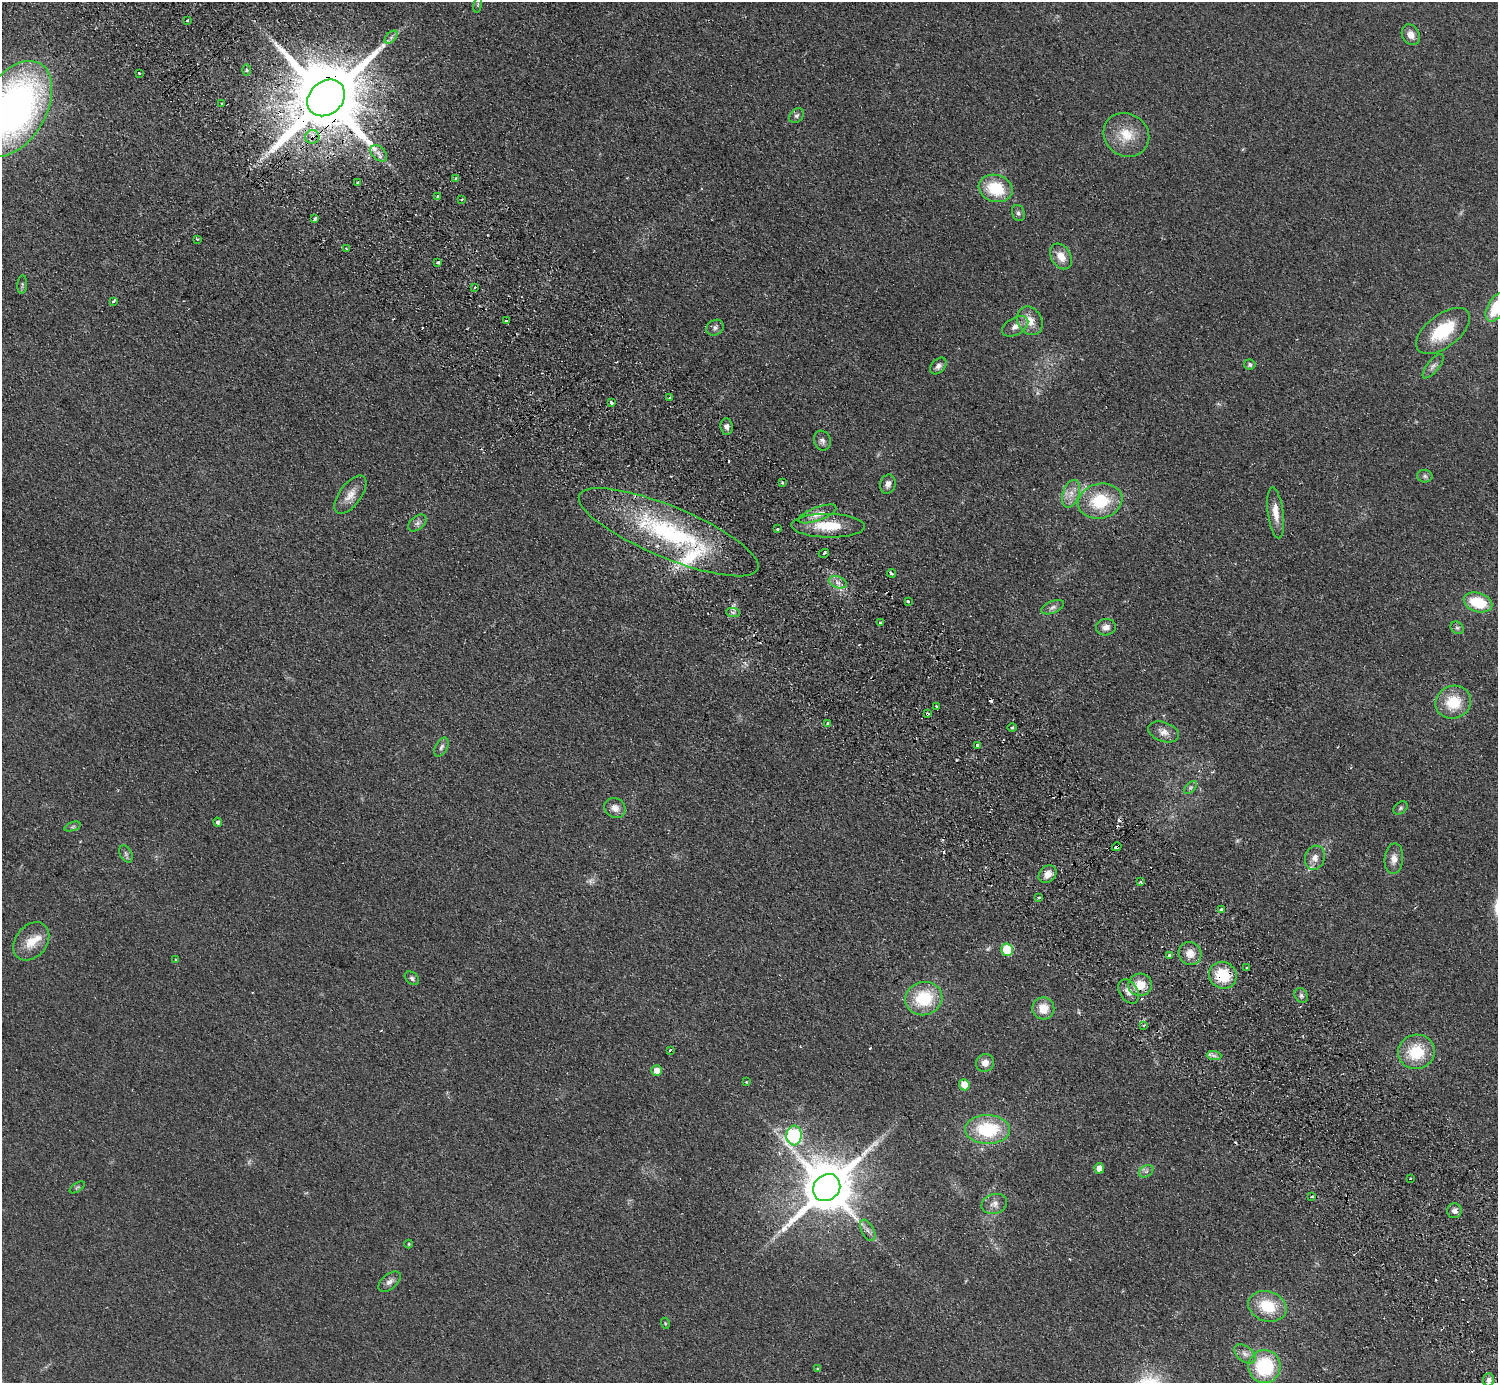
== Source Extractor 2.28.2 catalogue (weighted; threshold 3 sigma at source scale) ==
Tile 6 of 4 x 4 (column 2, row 2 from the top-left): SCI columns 1541-3036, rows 2963-4343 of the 6072 x 6066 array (HDU 1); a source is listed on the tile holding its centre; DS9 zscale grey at full resolution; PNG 1500 x 1385 px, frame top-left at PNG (2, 2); each listed source drawn as its Kron ellipse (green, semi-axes under 4 px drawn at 4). Shown black and unused: <1% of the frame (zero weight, under 2 of 3 exposures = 3% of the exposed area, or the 3 px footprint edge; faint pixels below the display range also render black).
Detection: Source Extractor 2.28.2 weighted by HDU 2 'WHT'; one run over the whole footprint, this tile lists its part. Background 0.0639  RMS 0.0091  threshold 0.0409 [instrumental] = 3 sigma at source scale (4.5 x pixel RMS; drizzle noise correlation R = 1.50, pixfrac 1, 0.05/0.05 arcsec/px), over >= 5 px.
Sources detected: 147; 2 too faint to see at this stretch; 18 cosmic-ray / hot-pixel residue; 1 long thin detection or spike segment (spike, bleed or trail) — neither listed nor drawn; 3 inside a brighter listed object's ellipse — not listed separately; the other 123 listed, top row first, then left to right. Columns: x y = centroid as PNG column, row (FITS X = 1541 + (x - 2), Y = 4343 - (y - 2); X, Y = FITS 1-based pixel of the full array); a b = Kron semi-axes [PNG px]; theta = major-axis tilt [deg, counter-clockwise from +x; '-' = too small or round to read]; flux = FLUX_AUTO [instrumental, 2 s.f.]
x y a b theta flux
478 5 8 4 81 1.3
187 21 3 3 - 2.5
1411 35 11 8 -60 7.3
391 37 8 4 45 2.3
247 70 6 4 -90 1.5
139 73 2 2 - 0.99
326 98 20 16 41 14000
222 103 3 2 - 2
14 109 52 32 60 420
796 116 8 6 42 2.5
1126 135 24 21 -34 23
312 137 7 6 - 7.2
379 153 10 6 -44 4.3
455 178 4 3 - 1.1
357 182 3 2 - 1.3
996 188 17 13 -16 37
438 196 3 3 - 3.4
462 199 3 2 - 0.98
1018 213 8 6 -72 2.4
315 219 3 3 - 3.2
197 239 3 3 - 1.1
346 248 4 3 - 0.91
1061 256 14 10 -57 11
438 262 3 3 - 4.5
22 285 9 4 85 1.6
475 287 3 3 - 3.1
113 301 4 3 - 2.3
1497 307 16 8 60 34
507 321 4 3 - 8.8
1030 321 15 12 -59 12
1015 326 14 8 30 6.2
715 328 9 7 35 3
1443 331 31 16 37 41
1250 364 5 5 - 2.5
938 366 9 6 47 3.4
1433 366 15 6 51 4
670 398 3 3 - 2.6
611 402 4 3 - 6.8
727 426 8 6 -85 3.2
822 441 10 8 -70 3.5
1425 476 7 6 - 2.3
782 483 3 3 - 2.7
888 484 10 7 72 4.9
1071 494 14 8 72 8.4
350 495 22 11 54 11
1100 501 22 17 13 42
1276 513 26 7 -83 11
817 514 20 6 20 7.4
417 523 10 6 41 3.6
828 526 37 12 -1 29
777 529 3 3 - 2.7
669 532 97 25 -23 140
824 553 5 3 - 1.1
891 573 4 3 - 3.6
838 582 9 5 -20 4
908 601 3 3 - 4.8
1478 602 14 9 -17 35
1053 607 12 6 22 3.5
733 612 7 4 -2 2.3
880 623 3 3 - 2.5
1106 627 10 8 5 5.4
1457 628 7 5 -43 1.9
1453 702 18 16 25 30
937 706 3 3 - 4.5
927 714 4 3 - 4.2
828 724 3 3 - 5.3
1012 728 5 3 - 1
1163 732 16 9 -20 7.2
978 745 4 3 - 3.4
441 747 10 6 63 2.8
1190 788 8 5 44 2
615 808 11 9 -30 6.4
1401 808 8 5 41 1.7
218 822 5 4 - 2.6
73 827 8 3 19 1.6
1117 847 5 3 - 8
126 854 9 5 -61 2.4
1315 858 12 10 72 6.7
1394 859 15 9 85 7.3
1047 874 10 7 43 8.3
1140 882 3 3 - 1.7
1039 897 4 3 - 1
1222 910 3 3 - 6
31 941 21 15 51 17
1007 950 6 5 - 39
1190 953 12 11 - 9
1169 955 4 3 - 4.1
176 959 3 3 - 1.3
1247 968 3 3 - 1.2
1223 975 14 13 - 31
412 978 8 5 -38 2.1
1140 985 12 11 - 16
1129 991 13 9 -59 7.2
1301 995 8 6 -58 2.6
924 999 19 16 16 43
1043 1008 11 11 - 14
1144 1025 3 3 - 1.9
670 1050 3 2 - 1.1
1416 1052 18 17 - 34
1214 1056 7 4 -2 2.8
985 1063 9 8 - 7.1
657 1071 5 5 - 9.4
746 1082 3 3 - 0.82
964 1085 5 5 - 17
987 1129 22 14 -1 55
794 1135 10 7 87 160
1099 1168 5 5 - 9.3
1146 1171 8 5 30 2.5
1410 1178 2 2 - 0.92
77 1187 8 4 35 1.3
827 1188 14 12 47 5800
1312 1196 4 3 - 5.5
994 1204 13 10 16 5.8
1454 1211 7 7 - 4.3
868 1230 11 6 -61 3.6
409 1244 4 4 - 0.85
389 1282 13 7 39 4.6
1267 1306 19 15 -18 32
665 1323 5 3 - 0.92
1245 1354 12 7 -39 5.1
1264 1367 16 16 - 61
818 1369 4 3 - 1.4
1489 1380 6 5 - 3.2
Overlapping masked pixels (flux is a lower limit): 6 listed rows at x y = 326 98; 312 137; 669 532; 927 714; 1117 847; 1223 975
Isophote crosses this tile's border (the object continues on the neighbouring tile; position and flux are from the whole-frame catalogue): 2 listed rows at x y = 14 109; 1497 307